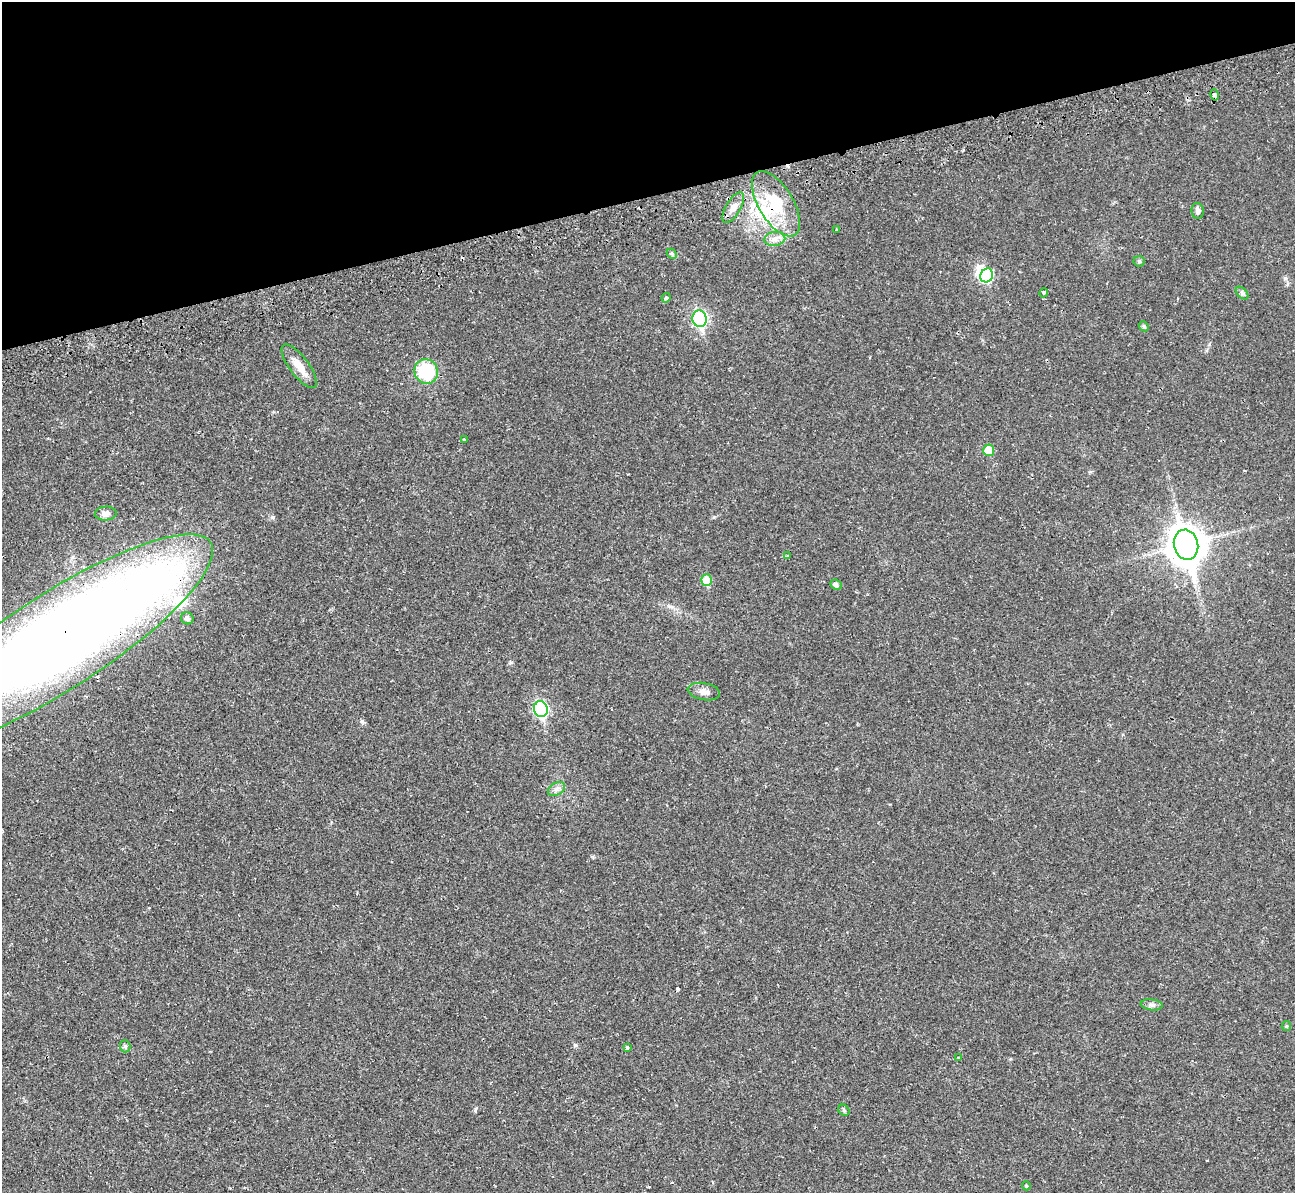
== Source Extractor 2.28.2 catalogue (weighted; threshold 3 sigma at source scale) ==
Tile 3 of 4 x 4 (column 3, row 1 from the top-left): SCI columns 2601-3893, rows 3878-5068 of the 5239 x 5221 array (HDU 1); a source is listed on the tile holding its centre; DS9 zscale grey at full resolution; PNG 1297 x 1195 px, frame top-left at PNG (2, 2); each listed source drawn as its Kron ellipse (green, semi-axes under 4 px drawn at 4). Shown black and unused: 16% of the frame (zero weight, under 2 of 3 exposures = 3% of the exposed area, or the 3 px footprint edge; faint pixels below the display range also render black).
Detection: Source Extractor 2.28.2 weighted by HDU 2 'WHT'; one run over the whole footprint, this tile lists its part. Background 0.0272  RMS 0.0041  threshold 0.0185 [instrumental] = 3 sigma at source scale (4.5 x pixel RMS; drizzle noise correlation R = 1.50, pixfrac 1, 0.05/0.05 arcsec/px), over >= 5 px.
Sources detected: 41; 2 inside a brighter object's white glare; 2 cosmic-ray / hot-pixel residue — neither listed nor drawn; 2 inside a brighter listed object's ellipse — not listed separately; the other 35 listed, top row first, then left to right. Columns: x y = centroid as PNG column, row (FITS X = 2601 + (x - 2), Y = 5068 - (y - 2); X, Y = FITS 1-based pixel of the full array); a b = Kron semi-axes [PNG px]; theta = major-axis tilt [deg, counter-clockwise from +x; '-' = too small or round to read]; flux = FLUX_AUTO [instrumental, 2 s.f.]
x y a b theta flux
1214 95 6 3 -78 2.4
776 204 37 17 -59 16
733 207 17 7 60 2.9
1198 211 8 6 -80 1.4
836 230 4 2 - 0.38
775 239 10 7 11 2.1
672 254 6 4 -44 0.57
1139 261 5 5 - 0.64
987 275 7 6 - 25
1044 293 5 3 - 0.55
1242 293 7 4 -46 0.81
666 298 5 4 - 0.6
700 319 8 7 - 74
1144 326 5 4 - 0.62
299 366 26 9 -53 5.2
426 371 12 11 - 20
464 439 3 3 - 1.1
989 450 5 5 - 7.7
106 514 11 7 4 1.7
1186 545 15 12 -76 770
788 556 4 3 - 0.41
707 580 6 5 - 9.5
836 585 6 5 - 1.2
187 618 6 6 - 1.5
58 641 182 48 33 600
704 692 16 8 -11 2.5
541 709 8 7 - 60
557 789 9 6 28 1.5
1152 1005 11 5 -8 1.4
1286 1026 5 4 - 0.44
125 1046 6 5 - 0.71
627 1047 3 3 - 0.89
959 1058 3 3 - 0.79
844 1110 6 5 - 0.68
1026 1186 4 4 - 0.46
Overlapping masked pixels (flux is a lower limit): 3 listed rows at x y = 1214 95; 776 204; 58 641
Isophote crosses this tile's border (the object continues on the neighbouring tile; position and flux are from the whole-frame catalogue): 1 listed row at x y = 58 641
Unlisted compact peaks at least as high as the median listed source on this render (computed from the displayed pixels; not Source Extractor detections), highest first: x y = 475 1110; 362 721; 575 1045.